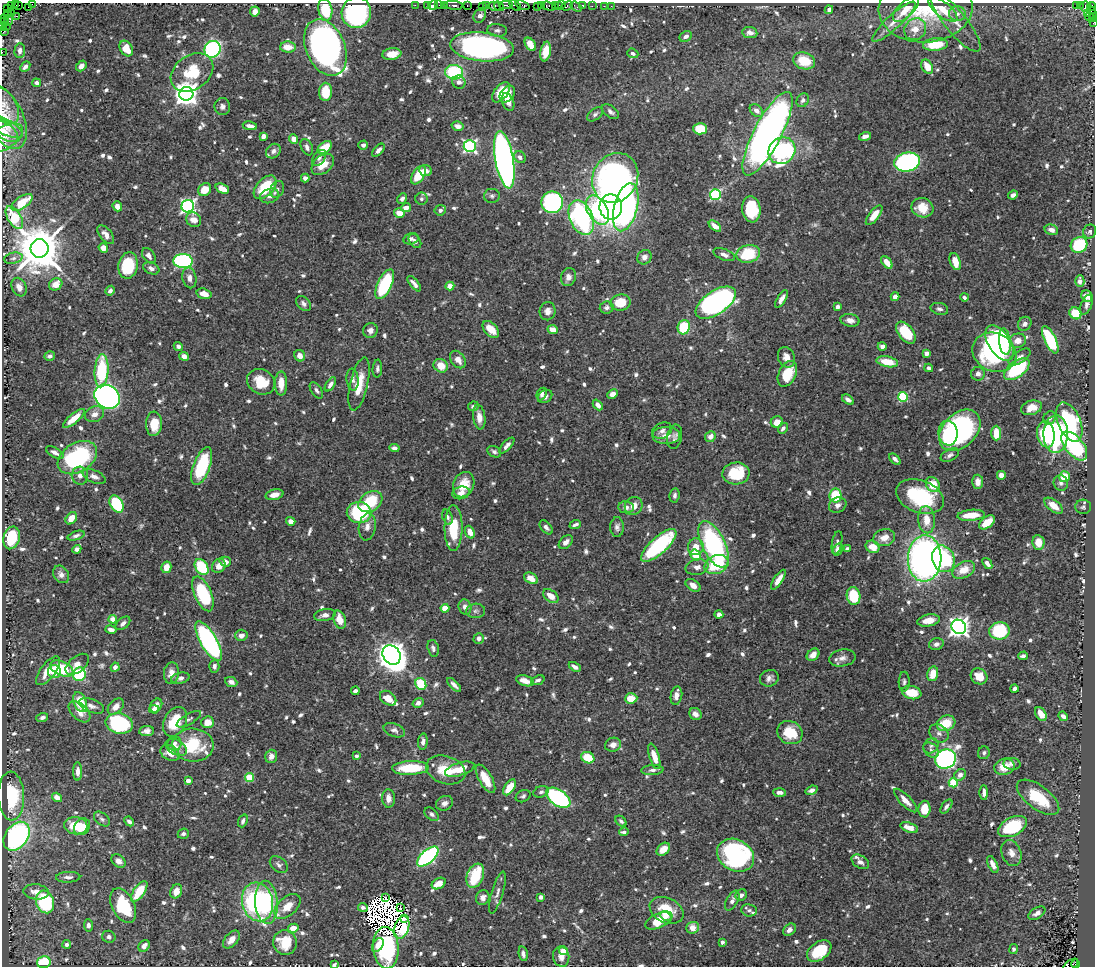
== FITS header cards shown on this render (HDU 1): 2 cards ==
NAXIS1  =                 1093
NAXIS2  =                  964

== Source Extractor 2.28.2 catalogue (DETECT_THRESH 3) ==
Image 1093 x 964 px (HDU 1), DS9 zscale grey, 1 PNG px = 1 image px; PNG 1097 x 968 px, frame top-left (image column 1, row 964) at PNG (2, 3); each listed source drawn as its Kron ellipse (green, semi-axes under 4 px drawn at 4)
Background 0.488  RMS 0.0076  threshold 0.0227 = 3 sigma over >= 5 px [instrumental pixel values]
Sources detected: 882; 15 with non-positive FLUX_AUTO (blend fragments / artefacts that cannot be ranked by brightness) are neither listed nor drawn; of the other 867, the 500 brightest by FLUX_AUTO listed and drawn (367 fainter detections omitted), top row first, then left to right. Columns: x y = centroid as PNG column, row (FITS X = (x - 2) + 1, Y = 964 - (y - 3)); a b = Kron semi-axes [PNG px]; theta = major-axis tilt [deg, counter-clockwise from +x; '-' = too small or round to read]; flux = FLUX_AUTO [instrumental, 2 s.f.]
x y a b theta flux
15 3 3 2 - 5.9
33 4 4 2 - 18
11 5 3 2 - 15
19 5 2 2 - 1.7
415 5 2 2 - 12
427 5 2 2 - 22
433 5 5 3 - 21
439 5 2 2 - 24
444 5 2 2 - 19
454 5 9 3 -5 86
467 5 3 2 - 29
506 5 6 2 0 120
515 5 6 3 -33 38
522 5 7 4 -21 90
541 5 3 2 - 37
555 5 3 2 - 34
558 5 4 3 - 27
562 5 3 2 - 30
582 5 3 3 - 48
482 6 4 2 - 36
486 6 3 3 - 80
495 6 6 4 -13 71
499 6 5 3 - 110
538 6 4 3 - 56
549 6 7 4 -16 110
567 6 6 3 25 65
592 6 2 2 - 15
604 6 2 2 - 5.7
611 6 2 2 - 4.3
1076 6 3 3 - 92
1080 6 4 3 - 15
1091 6 4 3 - 52
28 7 4 2 - 11
576 7 6 3 -35 29
1086 7 5 5 - 38
925 8 47 34 4 37
7 9 3 3 - 36
906 9 16 7 44 9.2
943 9 17 7 -38 9.1
325 10 11 7 -79 21
829 10 4 4 - 2.2
255 11 5 5 - 3.8
356 12 15 14 - 62
1092 12 7 4 -66 58
11 13 3 3 - 24
1087 13 3 2 - 46
7 14 3 2 - 65
957 14 8 7 - 2.7
17 16 4 2 - 28
480 16 7 5 57 3.5
1090 17 4 3 - 22
1094 18 4 2 - 36
5 19 3 3 - 7.4
9 20 5 3 - 31
4 22 5 2 - 21
894 22 28 7 42 6.4
955 22 37 11 -51 8.5
1094 22 4 2 - 21
3 26 4 2 - 19
6 27 2 2 - 4.6
915 29 11 10 - 6.9
497 30 10 6 -6 1.8
4 32 3 2 - 11
750 33 7 5 -9 2.8
686 36 7 5 29 2.1
530 44 7 5 -57 7.6
935 44 12 6 4 13
288 47 8 5 -3 7.2
325 47 30 19 -67 310
482 47 32 14 -6 160
126 48 8 6 -59 8.9
213 49 9 7 52 90
20 51 7 5 85 2.7
2 52 2 2 - 6.7
546 52 10 5 80 8.9
633 53 6 4 -22 1.5
392 54 9 5 7 6.2
804 61 11 8 -16 14
81 66 6 4 49 2.5
25 67 6 4 48 1.7
927 67 7 5 -60 8.1
192 72 23 17 35 22
454 72 9 7 -6 35
459 82 7 6 - 1.5
37 83 4 4 - 2
326 92 9 6 88 13
501 92 11 6 51 11
186 94 7 7 - 520
507 94 9 6 54 5.6
803 100 7 6 - 1.8
508 102 9 5 -69 3
4 105 21 11 -57 5.2
222 107 8 8 - 2.2
756 110 7 5 -41 2.7
610 112 9 5 -37 2.3
595 114 9 5 38 1.5
5 118 34 18 -64 14
250 126 7 4 -11 2.6
458 126 6 4 -16 3.2
5 127 19 7 -27 3.4
700 129 7 5 -2 18
5 131 15 8 -36 3.1
768 134 46 14 62 370
263 136 4 4 - 2.5
865 136 6 4 16 2.3
4 138 21 11 32 5.6
294 139 5 4 - 4.8
363 145 5 4 - 1.6
470 146 6 6 - 110
307 147 9 5 -64 2
325 148 8 5 40 11
378 150 8 4 48 2.2
273 151 8 6 42 1.9
782 151 14 12 41 100
520 157 6 5 - 2.1
319 158 9 5 53 1.6
504 160 29 9 -80 310
907 162 13 9 15 130
323 164 13 8 39 7.2
426 171 6 5 - 3.3
418 175 10 6 56 15
305 178 4 4 - 2.3
615 178 26 22 59 200
265 187 14 8 47 21
222 188 7 4 -23 5.8
277 189 9 6 67 1.9
205 190 7 6 - 8.6
715 195 5 5 - 54
1013 195 5 4 - 2.5
270 196 10 7 20 2.5
492 196 8 7 - 1.4
402 199 6 4 54 1.6
421 199 6 6 - 1.7
22 202 12 6 35 12
552 202 11 11 - 81
117 206 5 4 - 3
188 206 6 6 - 140
611 207 12 11 - 420
626 207 24 11 75 160
406 208 5 4 - 3.5
922 208 11 9 -19 9.2
751 209 13 9 -82 27
440 210 5 5 - 1.8
597 210 16 10 -60 33
399 213 5 4 - 6
874 215 12 5 52 6.4
14 218 12 6 -59 20
581 218 18 11 -66 110
194 220 8 7 - 4.5
715 226 7 4 -39 4.3
1051 230 7 5 -16 3.4
1090 231 7 6 - 1.5
106 235 11 6 -50 3.4
411 239 8 5 14 1.6
415 241 8 5 -54 1.6
1079 245 8 7 - 34
39 248 9 9 - 2600
103 248 5 4 - 4
748 254 12 8 13 23
724 255 11 5 -21 2.7
149 256 8 5 -53 2.1
644 257 7 6 - 2.8
13 258 9 5 12 1.6
183 261 10 7 -5 100
887 262 7 4 -52 5.7
955 262 9 5 -71 7
128 265 13 9 80 22
151 268 8 5 -23 2.2
568 277 9 7 71 2.8
189 278 10 7 -77 3.1
1080 281 6 4 90 2.8
56 284 7 5 31 7
385 284 16 7 64 41
414 284 9 3 -50 2.3
450 286 4 4 - 3.9
19 287 9 7 -67 3.4
110 291 5 4 - 1.6
204 294 7 5 -15 5.1
1087 296 6 5 - 3.4
895 297 4 4 - 3.5
964 297 4 4 - 1.5
782 299 10 4 58 2.9
621 302 10 8 11 13
716 303 23 11 34 210
303 304 9 6 -45 1.8
1086 305 10 5 69 1.7
607 307 7 6 - 1.4
837 307 4 3 - 1.9
939 309 9 6 -14 1.7
547 311 9 8 - 3.1
1075 313 6 5 - 14
850 320 9 6 -11 2.8
1025 324 7 6 - 2
684 327 7 6 - 24
491 330 10 6 -47 6.8
553 330 5 4 - 6.1
370 331 8 7 - 2.7
906 333 12 7 -52 24
1050 340 15 6 -64 37
1018 341 8 7 - 4.7
1005 342 13 6 -83 25
999 343 20 11 -58 66
178 346 5 4 - 2
882 346 4 4 - 2.9
994 352 22 19 -26 74
926 353 4 4 - 5.3
50 356 5 4 - 1.7
184 356 5 4 - 4.4
300 356 6 5 - 2.7
786 357 10 8 -69 4.4
1020 357 12 6 33 3.1
458 359 9 7 -53 4.5
887 362 11 5 -11 12
441 366 7 6 - 7.6
929 368 4 3 - 1.7
377 369 9 4 87 1.5
1017 369 15 8 35 39
101 371 16 7 86 33
787 374 14 8 64 15
978 374 7 6 - 2.3
353 380 11 6 -83 2.3
261 382 14 12 -33 13
281 383 12 6 90 6.4
330 384 8 4 57 2.2
359 384 27 9 77 11
316 390 9 5 -56 1.5
542 394 6 5 - 2
612 394 5 4 - 3.5
107 397 13 11 -37 280
545 397 8 6 37 2.2
903 397 5 5 - 40
848 400 6 4 -35 1.9
598 405 6 4 -48 2.7
473 406 5 4 - 1.4
1031 408 11 7 17 6.3
94 414 10 7 20 3.4
479 417 12 6 -82 4.1
74 418 14 4 40 8.5
1050 418 7 6 - 1.5
777 422 6 5 - 5.2
1069 422 21 11 -67 52
154 424 12 8 87 13
783 428 6 4 51 1.8
960 430 24 16 45 99
662 431 10 8 23 2.5
948 433 12 9 -82 17
996 433 7 5 -88 8.9
1046 434 13 9 -81 29
1056 434 19 12 89 92
666 436 14 8 0 5.3
675 437 12 7 79 2.1
710 437 5 5 - 3.3
507 445 10 4 48 2.5
1074 446 17 9 -50 50
394 448 5 4 - 2.5
55 452 10 4 -29 2.4
494 452 7 5 -27 1.6
950 455 10 5 28 1.8
77 458 21 14 32 58
895 459 7 3 -43 1.8
202 466 20 8 70 31
736 473 13 11 4 25
1001 475 4 4 - 4.4
80 476 9 8 - 3
94 476 12 6 -24 2.5
1064 477 6 5 - 11
978 482 7 5 88 3.4
1061 483 8 7 - 1.9
933 484 8 6 -52 11
464 485 13 10 65 11
461 493 9 6 14 3.2
274 495 9 5 13 3.5
675 495 7 5 81 1.6
835 496 7 6 - 21
920 496 25 16 -20 40
370 502 13 9 33 20
117 504 9 6 -59 41
838 505 9 7 29 2.3
634 506 9 8 - 4.5
1053 506 11 5 -38 5.8
626 507 8 6 -8 2.4
1083 507 8 7 - 1.4
359 512 12 10 -2 40
971 515 14 5 5 11
447 517 8 5 -69 1.6
71 518 7 5 52 6.4
927 520 13 8 -85 7.8
291 521 5 4 - 2.7
987 522 9 5 39 11
575 525 6 3 21 1.5
367 527 14 8 81 3.5
546 527 8 5 -50 1.8
617 527 10 7 90 2
454 528 23 9 90 20
470 532 7 4 -68 5.2
76 536 8 4 19 1.5
12 538 11 8 74 21
884 538 11 8 13 5.7
566 542 8 5 46 2.7
1038 542 7 6 - 6.1
837 543 12 5 79 1.5
714 544 25 11 -64 94
659 545 22 8 42 59
696 547 8 7 - 6.1
873 547 7 6 - 7.1
77 549 4 4 - 1.9
838 549 6 4 58 4.7
847 549 4 4 - 1.8
696 555 6 5 - 14
925 558 23 17 88 250
943 559 13 11 -68 53
225 562 6 5 - 3.4
987 563 6 4 -51 2.4
716 564 12 9 24 24
219 566 7 6 - 4.4
166 567 6 5 - 6.3
202 567 9 6 -57 30
697 567 11 7 10 3.1
964 570 12 8 27 8.3
61 574 9 7 -56 2.6
531 578 7 5 -30 5.9
778 580 11 4 57 5
693 585 8 5 -34 3.4
203 594 18 8 -67 40
551 596 9 5 -39 5.4
853 596 9 7 -80 20
465 607 7 6 - 2.7
445 608 4 4 - 13
476 611 9 7 5 1.9
325 615 11 6 10 2.6
719 615 4 4 - 2.8
113 619 4 4 - 8.5
340 620 9 6 -72 7.5
929 620 11 6 10 6.3
123 623 8 5 41 2
959 627 8 7 - 340
111 629 6 4 -14 2.6
999 631 10 8 10 36
241 635 6 5 - 2.8
479 638 5 5 - 2.6
209 641 22 8 -60 130
936 644 7 5 19 2
433 648 8 5 -75 1.7
392 655 10 8 -54 760
813 655 7 5 42 3.5
1023 656 5 3 - 1.7
842 658 13 8 9 3
77 664 13 7 40 4.2
214 666 6 5 - 2.1
115 667 5 4 - 2.7
575 667 6 4 -31 2
62 669 12 7 -25 23
48 671 17 7 52 7.9
54 672 6 6 - 5.9
171 673 11 7 84 4.8
79 674 7 6 - 45
933 674 7 5 76 8.3
979 676 9 7 -35 7.3
180 678 9 5 14 2.3
769 678 9 8 - 2.5
538 680 7 4 21 1.5
525 681 9 5 -19 5.1
231 682 6 4 -24 2.2
904 682 10 5 88 1.4
421 684 6 5 - 20
454 685 9 4 -45 2.3
1014 689 4 3 - 1.5
355 691 4 4 - 2.4
912 693 10 6 -10 11
676 696 9 5 79 3.4
388 698 9 6 -36 7.3
631 698 6 5 - 9.2
80 702 10 6 -70 16
418 703 6 5 - 2.4
91 706 13 6 -20 2.9
116 706 9 6 46 3.8
156 706 7 5 55 4
154 709 5 3 - 2.1
80 712 13 7 -45 5.5
695 714 6 5 - 3.1
1041 714 7 5 -59 5.5
1063 716 5 4 - 2
42 717 6 4 21 1.6
189 719 14 5 30 1.9
175 722 16 11 64 18
208 722 6 6 - 6.9
119 723 14 10 -11 60
946 723 9 7 25 13
394 730 11 6 -22 2.1
147 731 7 5 5 2.4
790 733 13 11 -28 13
939 733 10 8 -39 2.6
423 742 8 5 85 2.2
174 743 7 7 - 2
193 745 21 16 -4 26
613 745 8 7 - 3.7
931 746 8 7 - 1.4
176 747 11 7 -30 3.5
931 750 9 6 -44 1.6
170 753 10 7 -28 5.9
984 753 6 6 - 1.4
271 756 7 6 - 2.5
357 756 4 3 - 1.7
654 756 13 5 -73 6.6
588 758 7 5 -27 14
946 759 10 9 - 160
1012 764 8 6 -5 2
1004 767 10 8 14 8
410 768 18 7 2 25
460 769 15 6 17 9.2
446 770 20 13 -18 15
652 770 11 5 3 2
78 771 9 4 90 3.1
960 775 6 5 - 2.9
249 778 4 4 - 19
485 779 16 6 -60 10
188 781 4 4 - 4.8
953 783 4 4 - 23
510 787 9 5 57 11
812 790 6 4 21 2.3
541 792 8 5 20 1.5
780 792 6 4 -2 2.3
984 792 7 3 -90 2.2
11 796 24 13 -88 26
523 796 8 5 28 1.4
57 797 5 4 - 4
1038 797 25 11 -37 23
388 798 9 6 -87 3.3
558 798 14 8 -34 84
905 800 15 5 -46 4.9
445 803 9 7 28 2.5
946 806 8 4 54 1.7
924 809 8 6 88 9.1
432 814 8 5 -41 1.6
102 819 9 6 -39 1.4
129 821 5 4 - 1.7
243 821 6 4 69 1.7
621 821 6 4 -45 1.5
76 826 11 8 -7 14
82 827 9 7 50 7.3
1012 827 15 9 26 36
909 828 9 5 -19 5.5
624 832 4 3 - 2.3
183 834 5 5 - 1.6
17 836 16 11 53 95
663 849 8 5 42 6.5
1011 853 13 9 -68 4.4
736 855 19 15 -29 86
428 857 13 6 42 120
118 861 8 6 -37 2.6
860 862 9 6 -32 2.4
993 864 9 4 -65 3.5
279 865 10 7 -41 1.8
475 876 12 8 68 22
68 877 12 5 1 2.2
439 883 7 5 30 6.4
139 891 12 5 56 16
176 891 7 5 66 5
36 892 13 7 -7 4.2
497 892 22 5 73 2.7
741 895 6 5 - 1.6
385 897 3 3 - 1.4
541 897 4 3 - 1.6
483 898 7 6 - 2.4
732 901 11 5 61 2.8
45 902 11 9 -72 48
257 902 19 15 -75 97
266 902 21 11 -87 25
123 906 18 11 -63 30
287 906 15 9 41 7.4
363 907 5 3 - 1.4
401 908 4 2 - 1.6
667 910 18 12 -25 15
749 910 7 6 - 1.6
1037 913 9 5 32 3.2
666 916 6 4 -24 3.1
405 919 3 3 - 8.4
659 920 15 7 25 12
88 925 6 4 -83 1.8
293 928 5 4 - 6.2
402 928 11 7 72 32
693 928 6 5 - 5.6
789 930 7 5 40 2.5
109 937 7 6 - 1.7
231 939 10 6 49 4.2
722 942 4 3 - 2.5
285 943 12 11 - 15
67 944 4 4 - 2.6
378 945 7 5 58 5.4
144 946 6 5 - 2.8
386 948 21 13 -86 40
1014 949 5 4 - 1.3
563 951 4 4 - 15
819 951 13 8 35 19
523 954 7 4 -78 1.9
561 957 10 8 -80 4.2
44 962 7 6 - 22
1075 964 5 3 - 240
334 965 4 3 - 1.7
1071 965 8 5 39 600
At the frame edge (FLAGS 8, measured only in part): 14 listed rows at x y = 15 3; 33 4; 11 5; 325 10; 1094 18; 1094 22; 3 26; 4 32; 2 52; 4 105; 5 118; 4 138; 334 965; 1071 965
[367 fainter detections neither listed nor drawn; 15 non-positive-flux detections neither listed nor drawn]